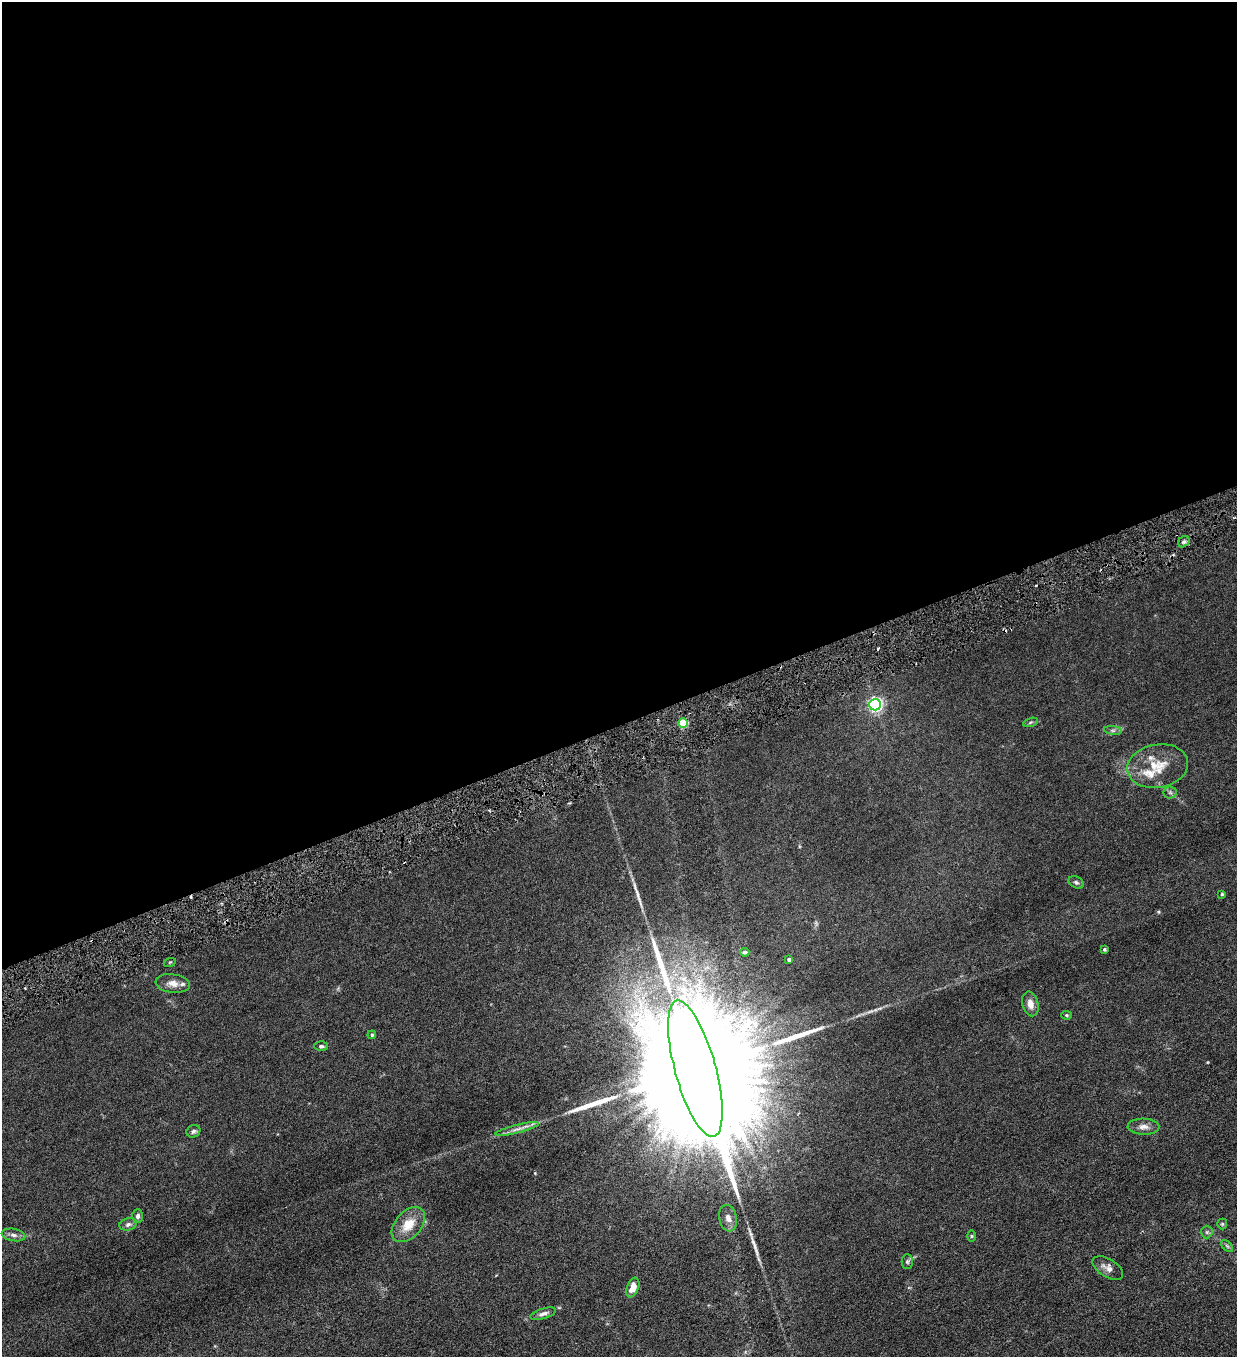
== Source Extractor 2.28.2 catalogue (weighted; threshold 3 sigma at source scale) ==
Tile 2 of 4 x 4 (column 2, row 1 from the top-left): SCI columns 1516-2750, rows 4066-5420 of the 5372 x 5421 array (HDU 1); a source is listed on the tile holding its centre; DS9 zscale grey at full resolution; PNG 1239 x 1359 px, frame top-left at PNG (2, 2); each listed source drawn as its Kron ellipse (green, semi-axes under 4 px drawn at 4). Shown black and unused: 54% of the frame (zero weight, under 3 of 6 exposures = <1% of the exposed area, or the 3 px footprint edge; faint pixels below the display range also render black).
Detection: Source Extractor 2.28.2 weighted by HDU 2 'WHT'; one run over the whole footprint, this tile lists its part. Background 0.0136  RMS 0.0032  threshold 0.0131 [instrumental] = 3 sigma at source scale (4.09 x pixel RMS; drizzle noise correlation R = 1.36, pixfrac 0.8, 0.05/0.05 arcsec/px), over >= 5 px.
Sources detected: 42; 2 cosmic-ray / hot-pixel residue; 3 long thin detections or spike segments (spike, bleed or trail) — neither listed nor drawn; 2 inside a brighter listed object's ellipse — not listed separately; the other 35 listed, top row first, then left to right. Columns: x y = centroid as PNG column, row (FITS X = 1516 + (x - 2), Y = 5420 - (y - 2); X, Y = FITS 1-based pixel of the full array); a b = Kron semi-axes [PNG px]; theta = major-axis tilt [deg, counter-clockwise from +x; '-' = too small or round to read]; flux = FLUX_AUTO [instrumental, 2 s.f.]
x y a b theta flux
1184 542 6 5 - 0.61
875 705 6 6 - 64
1030 722 8 3 19 0.39
683 723 5 4 - 13
1113 730 9 4 -8 0.66
1158 766 31 21 10 8
1170 792 6 6 - 0.58
1076 882 8 5 -28 0.67
1222 894 4 4 - 0.29
1104 949 3 3 - 0.45
745 952 4 4 - 0.53
789 960 4 3 - 0.6
170 962 6 3 17 0.3
173 983 17 9 -8 2.1
1030 1004 12 8 -76 2.1
1067 1015 5 4 - 0.36
372 1035 4 4 - 0.46
321 1046 6 5 - 0.65
695 1069 70 20 -74 34000
1143 1127 16 8 -1 1.7
517 1129 22 4 14 1.6
193 1131 7 6 - 0.73
138 1216 7 5 88 0.65
728 1218 13 9 -79 1.6
128 1224 9 6 16 0.8
1222 1224 5 5 - 0.37
408 1225 20 13 48 5.2
1207 1232 6 6 - 0.51
13 1235 12 6 -10 1.1
971 1236 5 3 - 0.28
1227 1246 7 4 -45 0.46
907 1261 7 5 89 0.55
1108 1268 17 9 -32 1.8
633 1288 10 6 68 3
543 1314 13 5 17 1.1
Overlapping masked pixels (flux is a lower limit): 1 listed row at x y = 683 723